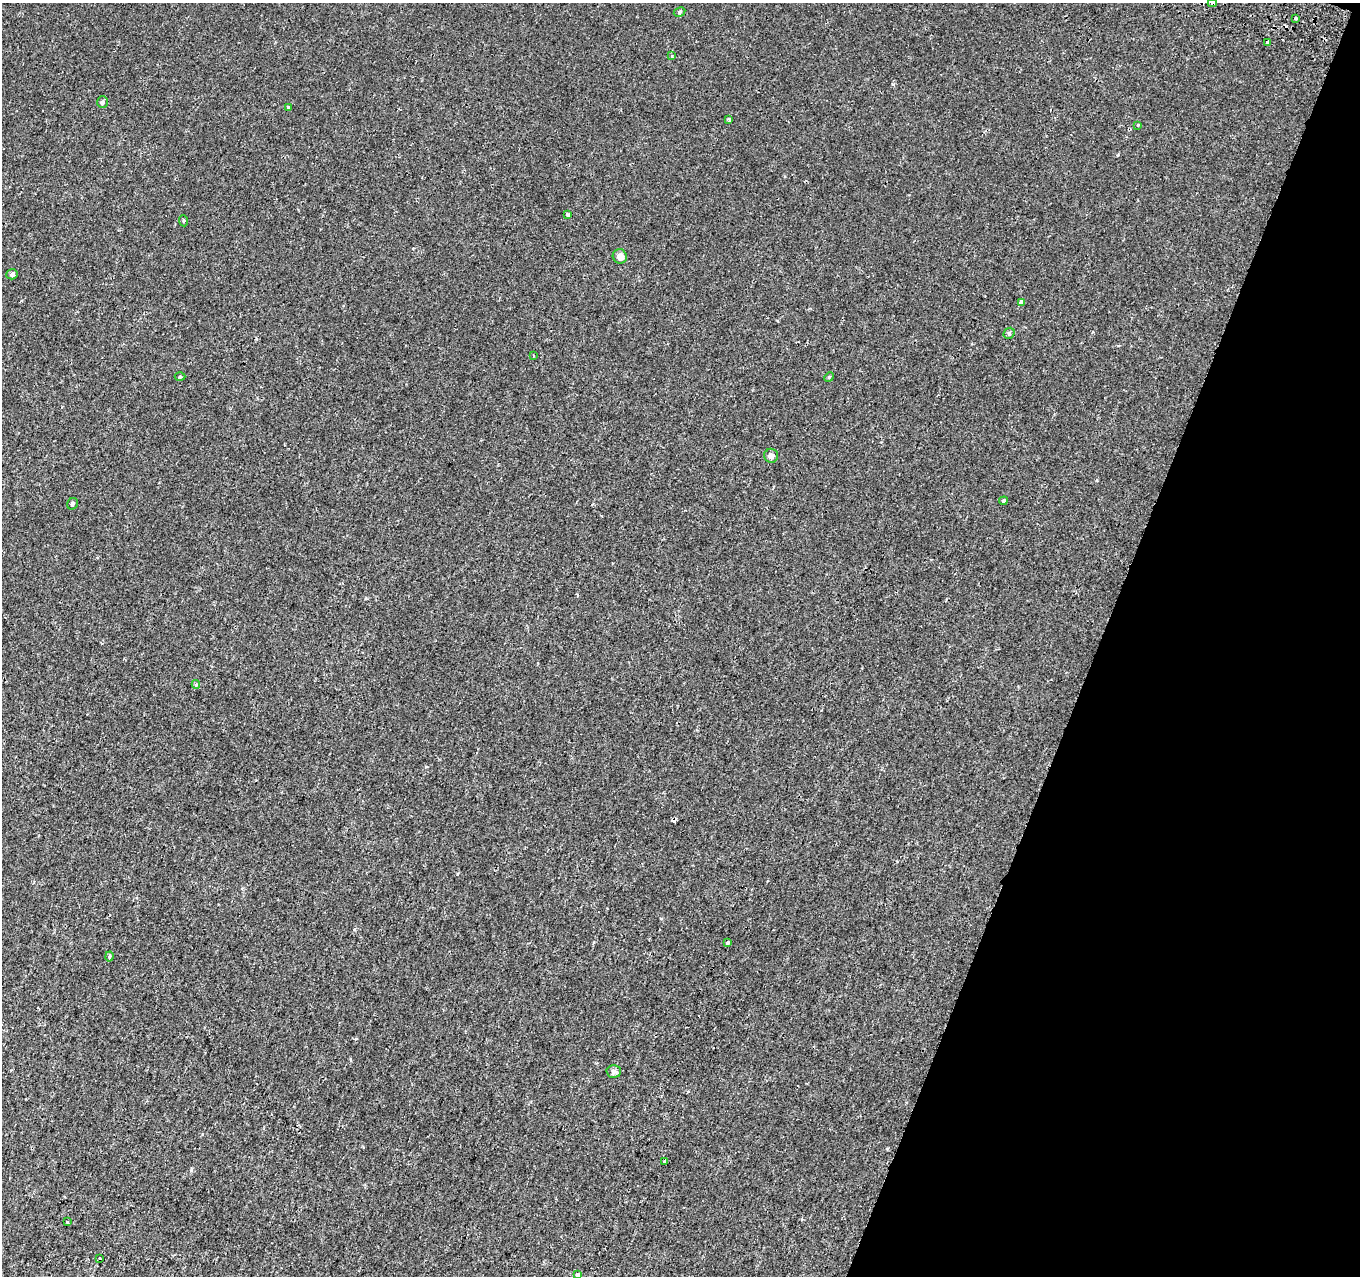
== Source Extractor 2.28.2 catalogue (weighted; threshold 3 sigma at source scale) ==
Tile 8 of 4 x 4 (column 4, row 2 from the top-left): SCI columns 4107-5464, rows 2881-4154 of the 5486 x 5698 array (HDU 1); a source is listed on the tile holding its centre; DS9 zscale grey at full resolution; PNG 1362 x 1278 px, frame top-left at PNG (2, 3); each listed source drawn as its Kron ellipse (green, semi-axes under 4 px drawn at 4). Shown black and unused: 19% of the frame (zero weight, under 2 of 3 exposures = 3% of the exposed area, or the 3 px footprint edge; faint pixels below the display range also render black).
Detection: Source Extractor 2.28.2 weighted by HDU 2 'WHT'; one run over the whole footprint, this tile lists its part. Background 7.26e-04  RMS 0.0038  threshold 0.0171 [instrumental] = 3 sigma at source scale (4.5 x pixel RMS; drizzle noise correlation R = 1.50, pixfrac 1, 0.0396/0.0396 arcsec/px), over >= 5 px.
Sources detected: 32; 3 cosmic-ray / hot-pixel residue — neither listed nor drawn; the other 29 listed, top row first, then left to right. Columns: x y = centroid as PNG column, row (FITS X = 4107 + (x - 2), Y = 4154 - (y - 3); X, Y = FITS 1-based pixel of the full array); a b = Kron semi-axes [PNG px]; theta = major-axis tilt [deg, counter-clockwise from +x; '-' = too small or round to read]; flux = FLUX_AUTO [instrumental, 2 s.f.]
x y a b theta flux
1212 3 4 3 - 1.8
679 12 6 4 29 0.53
1295 18 3 3 - 0.66
1267 42 4 3 - 4.5
672 56 3 2 - 0.71
102 102 6 5 - 0.75
288 108 3 3 - 0.67
729 120 3 2 - 0.84
1138 125 3 3 - 1.1
568 215 4 4 - 0.81
183 221 5 3 - 0.41
620 256 7 7 - 2.2
12 274 6 5 - 0.87
1021 302 4 3 - 2.6
1009 333 6 5 - 0.53
533 356 3 2 - 0.44
180 376 5 3 - 0.38
829 377 5 4 - 0.38
771 456 7 7 - 1.3
1003 501 4 4 - 0.67
72 504 6 5 - 0.7
196 685 4 3 - 0.83
728 943 3 3 - 1.7
109 956 5 4 - 0.56
614 1071 7 6 - 1.1
665 1161 3 3 - 0.42
67 1222 3 3 - 0.97
100 1258 3 2 - 0.4
578 1275 4 3 - 2.4
Overlapping masked pixels (flux is a lower limit): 1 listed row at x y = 1212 3
Isophote crosses this tile's border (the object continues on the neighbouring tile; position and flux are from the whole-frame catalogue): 2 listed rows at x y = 1212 3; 578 1275